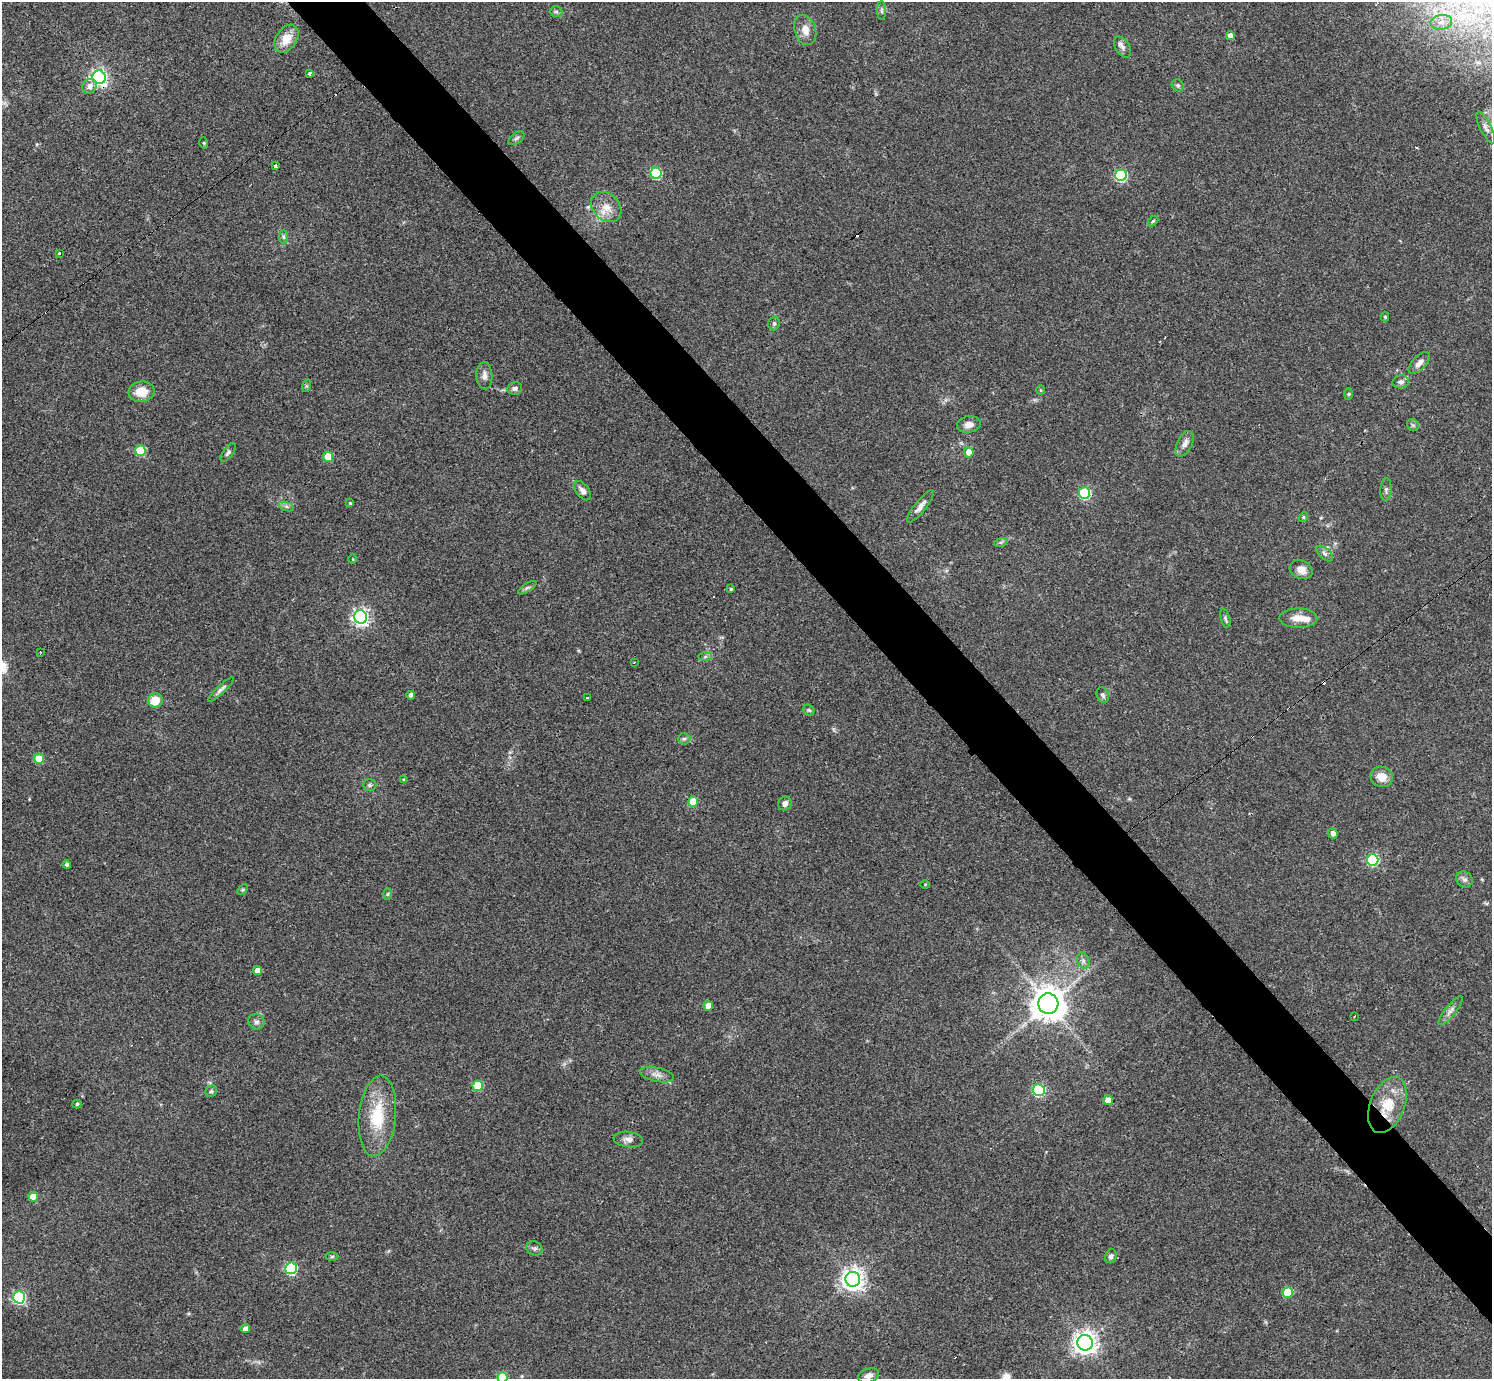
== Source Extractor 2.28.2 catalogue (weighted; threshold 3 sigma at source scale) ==
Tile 6 of 4 x 4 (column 2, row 2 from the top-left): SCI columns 1494-2983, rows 2909-4285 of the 5962 x 5959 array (HDU 1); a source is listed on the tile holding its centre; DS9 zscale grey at full resolution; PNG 1494 x 1381 px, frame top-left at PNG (2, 2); each listed source drawn as its Kron ellipse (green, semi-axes under 4 px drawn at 4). Shown black and unused: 5% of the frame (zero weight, under 3 of 4 exposures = <1% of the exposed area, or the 3 px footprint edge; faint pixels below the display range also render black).
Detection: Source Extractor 2.28.2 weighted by HDU 2 'WHT'; one run over the whole footprint, this tile lists its part. Background 0.0435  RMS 0.0048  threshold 0.0216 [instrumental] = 3 sigma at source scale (4.5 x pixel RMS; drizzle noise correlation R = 1.50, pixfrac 1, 0.05/0.05 arcsec/px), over >= 5 px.
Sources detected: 112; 5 cosmic-ray / hot-pixel residue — neither listed nor drawn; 2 inside a brighter listed object's ellipse — not listed separately; the other 105 listed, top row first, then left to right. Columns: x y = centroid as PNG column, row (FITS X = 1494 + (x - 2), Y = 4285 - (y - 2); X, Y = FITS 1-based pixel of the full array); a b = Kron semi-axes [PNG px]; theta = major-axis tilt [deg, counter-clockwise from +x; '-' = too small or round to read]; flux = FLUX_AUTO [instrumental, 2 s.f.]
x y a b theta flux
881 11 9 4 -90 1.1
556 12 6 5 - 0.96
1441 22 11 7 9 2.9
805 30 15 10 -73 4.7
1230 36 4 4 - 3.5
286 39 15 10 56 7.8
1122 47 11 7 -59 2
309 73 3 3 - 2.1
99 77 7 6 - 160
1178 85 6 5 - 0.93
89 86 8 6 46 2.6
1486 128 17 5 -63 2.2
516 138 9 5 38 1.1
204 143 5 3 - 0.45
275 166 3 3 - 1.1
656 173 5 5 - 40
1121 175 6 6 - 54
606 207 17 13 -44 6.5
1153 221 6 3 44 0.54
283 237 7 4 -89 0.9
59 253 3 3 - 2.3
1385 317 4 4 - 0.61
774 323 7 5 75 1
1419 363 13 7 45 2.8
484 376 13 8 -87 2.4
1401 382 8 6 12 1.5
306 386 6 4 71 0.7
515 388 7 6 - 1.5
1041 390 5 3 - 0.42
141 392 13 10 7 8.2
1348 394 6 4 88 0.57
969 424 12 8 8 3.1
1413 425 6 5 - 0.87
1185 444 14 7 63 2.8
141 451 5 5 - 27
228 452 11 5 56 1.2
969 452 5 5 - 5.2
328 457 5 5 - 14
1386 490 11 5 87 1.3
582 491 11 6 -52 2.5
1084 493 6 5 - 40
350 503 3 3 - 1.3
287 506 8 3 -19 0.97
920 506 20 5 51 3.1
1303 517 5 4 - 0.62
1001 542 7 4 18 0.89
1325 553 10 5 -41 1.5
353 559 4 3 - 0.35
1301 570 12 9 -26 3.6
527 588 10 3 32 1
731 589 3 3 - 1.1
361 617 6 6 - 160
1225 618 10 4 -75 1
1298 618 19 9 -2 5.6
41 652 3 2 - 0.64
705 656 7 4 2 0.91
634 662 2 2 - 0.43
221 689 17 4 44 1.7
411 695 4 4 - 1.8
1103 695 8 6 -67 1.2
587 698 3 2 - 1.1
155 700 7 7 - 8.4
809 710 6 5 - 0.76
684 739 6 5 - 0.93
39 759 5 5 - 12
1382 777 11 10 - 5.7
404 780 4 4 - 0.71
369 785 7 5 0 0.92
693 802 5 5 - 13
785 804 7 6 - 2.1
1333 833 5 5 - 2.4
1373 860 6 5 - 47
67 865 4 4 - 1.3
1464 879 9 7 -40 1.6
925 884 5 3 - 0.4
243 890 6 4 45 0.63
388 894 6 4 88 0.58
1083 961 8 6 -69 1.5
257 971 4 4 - 3.9
1048 1004 10 10 - 890
708 1006 5 5 - 5
1451 1011 18 5 51 2.4
1354 1016 3 2 - 0.53
256 1022 8 7 - 1.5
657 1075 17 7 -12 3
478 1086 5 5 - 18
1039 1090 6 6 - 54
211 1091 6 5 - 0.95
1108 1100 5 5 - 5.5
77 1104 4 4 - 0.66
1387 1105 29 17 68 16
377 1116 40 18 84 22
628 1139 15 7 -8 2.6
33 1197 5 5 - 7.3
534 1248 8 7 - 1.3
332 1256 6 4 1 0.66
1111 1256 7 5 67 1.1
291 1268 6 6 - 50
853 1279 7 7 - 350
1288 1293 5 5 - 18
19 1297 6 6 - 70
245 1329 4 4 - 2.4
1085 1343 8 7 - 370
869 1376 11 7 18 2.8
503 1377 5 5 - 19
Overlapping masked pixels (flux is a lower limit): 2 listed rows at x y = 99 77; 1387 1105
Isophote crosses this tile's border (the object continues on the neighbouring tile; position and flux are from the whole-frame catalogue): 1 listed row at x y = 503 1377